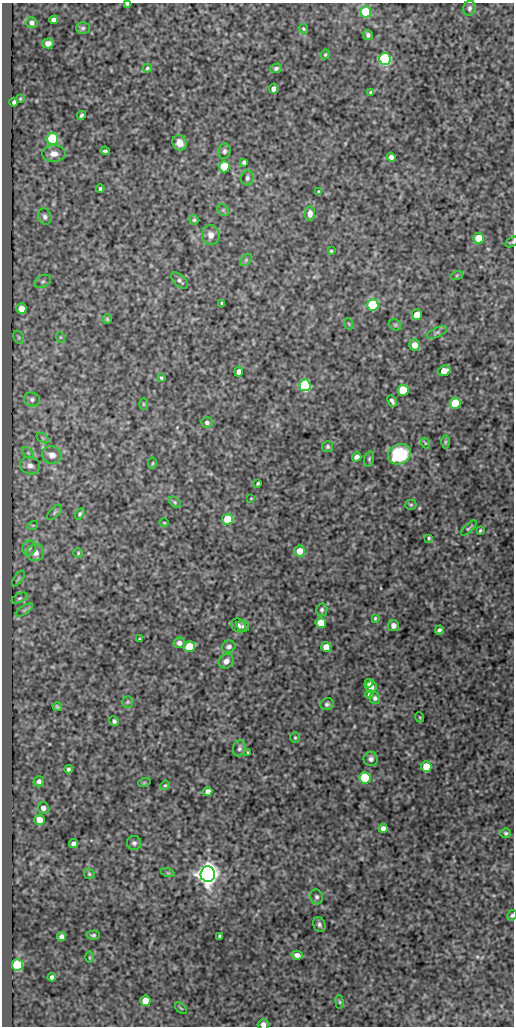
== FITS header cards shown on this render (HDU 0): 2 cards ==
NAXIS1  =                  512
NAXIS2  =                 1024

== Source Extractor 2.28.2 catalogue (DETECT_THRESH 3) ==
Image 512 x 1024 px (HDU 0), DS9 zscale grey, 1 PNG px = 1 image px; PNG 516 x 1028 px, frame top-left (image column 1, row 1024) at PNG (2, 3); each listed source drawn as its Kron ellipse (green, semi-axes under 4 px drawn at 4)
Background 1770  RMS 1.7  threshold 5.18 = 3 sigma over >= 5 px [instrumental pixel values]
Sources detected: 148; all 148 listed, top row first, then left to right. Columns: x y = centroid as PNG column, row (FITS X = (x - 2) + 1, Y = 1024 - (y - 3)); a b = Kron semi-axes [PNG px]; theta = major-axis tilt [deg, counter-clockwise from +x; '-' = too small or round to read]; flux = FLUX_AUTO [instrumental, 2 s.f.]
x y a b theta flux
127 4 3 3 - 150
469 8 7 6 - 320
366 12 5 5 - 9900
54 20 4 4 - 580
32 23 6 5 - 390
83 28 7 6 - 240
303 29 5 4 - 140
368 35 5 4 - 290
48 43 6 5 - 440
325 54 5 4 - 140
385 59 6 6 - 24000
147 68 4 4 - 170
276 68 6 4 19 230
274 89 5 4 - 510
371 92 4 3 - 230
20 99 4 3 - 100
14 102 4 3 - 220
81 115 4 3 - 200
52 139 6 5 - 10000
180 143 8 7 - 1100
105 151 4 3 - 200
224 151 7 6 - 290
54 154 11 8 3 850
391 157 4 4 - 420
244 162 4 3 - 210
224 167 5 5 - 6000
247 178 7 6 - 300
100 189 4 3 - 170
319 192 4 3 - 150
223 210 6 5 - 210
310 213 7 5 87 690
45 217 8 6 -72 390
194 220 5 4 - 160
211 235 10 9 - 770
479 238 5 5 - 3600
512 242 7 4 32 130
331 251 3 3 - 120
246 260 7 4 46 220
457 275 6 4 19 170
43 281 8 6 29 300
180 281 10 5 -45 340
222 303 3 3 - 190
373 305 6 5 - 8200
21 309 5 5 - 1600
417 315 5 5 - 2000
107 319 5 5 - 150
349 324 5 3 - 100
395 325 6 5 - 180
437 332 11 5 26 290
19 337 7 5 -60 200
60 337 5 3 - 120
414 345 5 5 - 1000
444 371 6 5 - 1500
239 372 5 4 - 610
161 378 4 3 - 140
305 385 6 5 - 21000
403 390 5 5 - 6300
32 399 8 7 - 370
392 401 6 3 -63 290
455 403 5 5 - 6000
143 404 6 4 -90 130
207 423 6 5 - 280
43 438 7 4 -35 180
445 442 6 4 89 160
425 443 5 3 - 100
328 447 5 5 - 210
28 453 7 4 -46 210
399 454 12 10 25 6900
52 455 10 8 -21 960
357 457 5 4 - 570
369 459 8 4 75 200
152 463 6 3 81 110
30 465 10 8 -17 720
258 483 4 3 - 150
251 498 4 2 - 75
175 502 7 4 -37 160
411 505 5 5 - 150
55 512 9 5 46 250
80 514 6 4 59 190
227 519 5 5 - 4800
164 523 5 3 - 96
33 525 5 3 - 94
469 528 10 3 45 170
480 530 4 2 - 140
429 538 4 3 - 170
29 548 7 7 - 360
300 551 5 5 - 1400
36 553 8 8 - 710
78 553 4 4 - 140
18 578 9 4 55 170
20 598 8 4 26 220
24 610 10 4 33 230
322 610 6 5 - 250
375 618 4 3 - 140
321 623 5 5 - 2700
393 625 5 5 - 620
238 626 8 6 -42 440
243 626 6 5 - 290
439 630 4 4 - 270
140 639 3 2 - 100
179 643 6 5 - 490
189 647 5 5 - 3900
229 647 7 6 - 320
326 647 5 5 - 1600
226 661 8 6 44 530
369 683 4 4 - 360
371 687 6 5 - 410
369 694 4 4 - 190
375 698 5 5 - 270
128 702 6 5 - 180
327 704 7 6 - 260
57 707 5 3 - 160
419 717 5 3 - 91
114 721 5 4 - 250
295 738 5 4 - 160
239 748 8 6 76 290
248 752 3 2 - 110
371 759 7 7 - 400
426 766 5 5 - 2900
68 769 4 3 - 270
365 778 5 5 - 9700
39 781 5 5 - 440
144 783 6 4 18 110
165 785 5 4 - 140
208 791 4 4 - 590
43 808 6 5 - 660
40 820 5 5 - 1400
383 828 4 4 - 510
506 833 5 5 - 190
134 843 7 7 - 330
73 844 5 4 - 520
168 873 7 4 -18 190
89 874 6 5 - 160
208 874 8 7 - 110000
316 897 7 6 - 290
512 915 5 4 - 160
319 925 8 6 -71 300
93 935 7 4 2 200
220 936 4 4 - 230
61 937 4 4 - 440
297 955 6 4 -12 450
90 957 5 3 - 120
17 965 5 5 - 14000
52 977 4 4 - 340
145 1001 5 5 - 2000
339 1002 7 3 -82 140
181 1008 7 2 -45 100
263 1024 5 5 - 440
At the frame edge (FLAGS 8, measured only in part): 4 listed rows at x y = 127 4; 512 242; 512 915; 263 1024